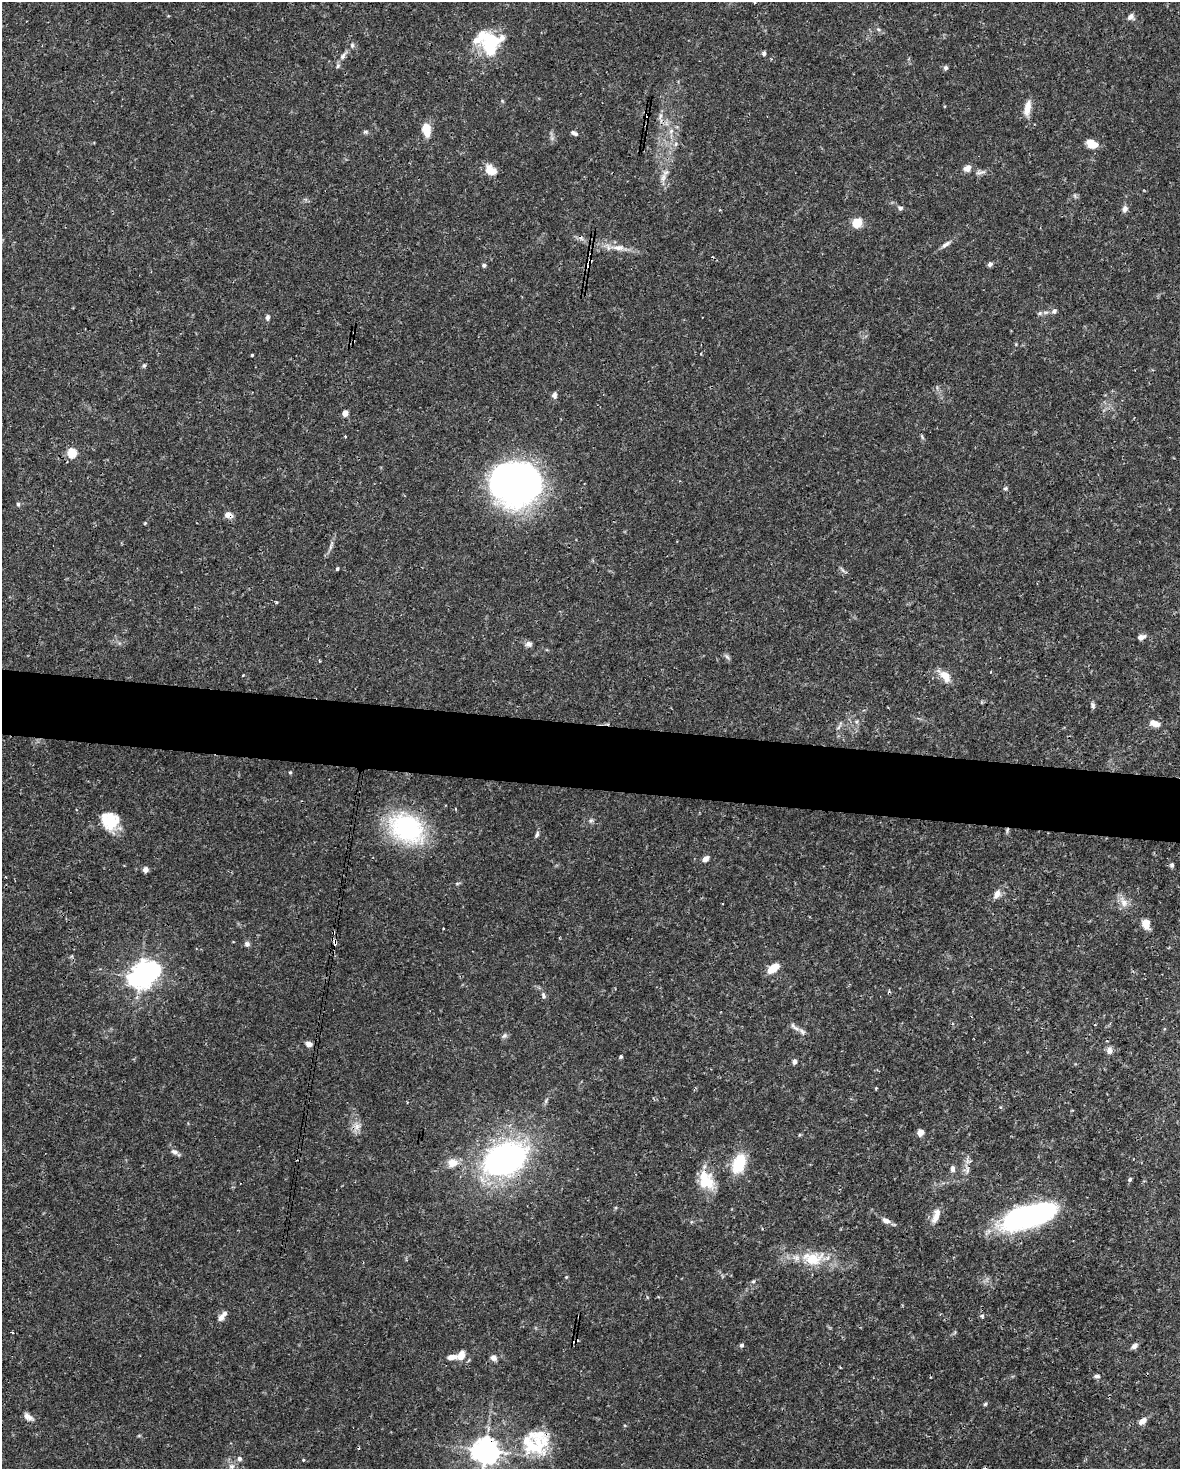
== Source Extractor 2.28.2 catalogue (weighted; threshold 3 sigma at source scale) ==
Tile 6 of 4 x 3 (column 2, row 2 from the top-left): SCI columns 1182-2359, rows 1694-3160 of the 4716 x 4739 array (HDU 1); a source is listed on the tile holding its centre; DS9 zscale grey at full resolution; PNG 1182 x 1471 px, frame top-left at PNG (2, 2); no overlay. Shown black and unused: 5% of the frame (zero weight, under 3 of 4 exposures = <1% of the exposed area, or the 3 px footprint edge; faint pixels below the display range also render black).
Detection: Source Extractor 2.28.2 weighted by HDU 2 'WHT'; one run over the whole footprint, this tile lists its part. Background 0.0444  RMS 0.0019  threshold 0.00835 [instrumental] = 3 sigma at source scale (4.5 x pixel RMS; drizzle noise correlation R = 1.50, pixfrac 1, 0.05/0.05 arcsec/px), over >= 5 px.
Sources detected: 132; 2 inside a brighter object's white glare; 9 cosmic-ray / hot-pixel residue — not listed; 6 inside a brighter listed object's ellipse — not listed separately; the other 115 listed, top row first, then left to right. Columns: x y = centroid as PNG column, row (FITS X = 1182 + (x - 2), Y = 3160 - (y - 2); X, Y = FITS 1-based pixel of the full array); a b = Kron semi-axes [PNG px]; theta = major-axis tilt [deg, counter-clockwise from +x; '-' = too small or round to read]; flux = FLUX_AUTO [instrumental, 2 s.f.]
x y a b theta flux
754 2 3 2 - 0.24
1131 17 9 8 - 0.78
878 29 6 4 -19 0.28
490 43 35 16 29 7.5
352 45 6 5 - 0.37
764 53 5 5 - 0.43
343 56 11 5 57 0.71
338 66 7 5 69 0.39
946 68 6 6 - 0.42
1027 108 18 7 77 2.1
660 116 8 5 70 0.6
647 117 4 4 - 1.8
426 130 14 8 -85 3.2
671 131 7 6 - 0.67
366 132 6 5 - 0.33
574 133 9 5 -25 0.53
675 144 6 4 70 0.36
1092 144 12 8 -25 2.5
967 168 8 7 - 1.3
491 170 15 10 -36 2.4
980 172 17 4 12 0.72
663 178 15 6 75 1.2
900 208 7 6 - 0.43
1125 209 8 7 - 0.77
720 210 3 3 - 0.18
857 223 9 8 - 3.2
946 244 14 5 37 0.79
618 247 21 8 -3 2.1
590 260 5 3 - 1
990 264 6 5 - 0.52
484 265 6 4 -8 0.36
1054 311 7 6 - 0.55
1040 313 7 4 32 0.36
267 317 8 5 85 0.48
252 355 3 3 - 0.41
144 365 6 5 - 0.29
554 395 8 6 61 0.6
345 413 5 4 - 1.8
345 436 3 2 - 0.18
922 437 8 3 -59 0.27
72 452 6 5 - 9.6
524 482 40 36 -7 86
1005 488 6 5 - 0.33
18 504 5 4 - 0.31
228 515 10 7 -13 1.1
145 523 5 4 - 0.18
330 547 9 4 71 0.5
337 569 4 3 - 0.55
843 570 9 3 -45 0.36
276 602 4 4 - 0.18
1141 637 8 6 18 0.9
528 644 8 7 - 0.73
727 657 9 4 -54 0.44
945 676 15 9 -53 2.3
1093 705 8 6 -79 0.46
1155 723 13 7 -16 1.4
839 727 7 4 70 0.39
290 772 4 4 - 0.22
110 821 21 19 -40 5.2
591 821 7 4 1 0.35
407 828 33 25 -31 27
1007 830 7 4 75 0.35
537 834 8 5 68 0.44
705 859 7 5 42 1.1
1172 865 6 5 - 0.39
145 869 5 5 - 1
457 883 6 4 1 0.25
997 894 10 7 54 1.3
1123 902 16 8 -71 1.5
1146 923 8 6 -81 2.8
335 943 6 4 -82 0.79
247 944 7 7 - 0.55
773 968 12 6 39 3.4
140 977 13 9 36 130
543 995 9 6 -65 0.5
794 1027 19 5 -41 1
504 1036 8 6 37 0.45
309 1044 8 6 -16 0.85
1109 1050 10 7 -80 0.88
621 1056 4 4 - 0.29
794 1062 6 5 - 0.57
876 1088 3 3 - 0.22
357 1126 11 9 34 1.3
920 1132 5 4 - 2.9
174 1152 10 7 -22 0.75
505 1160 35 25 28 62
452 1163 14 11 12 2
739 1164 18 12 69 7.3
953 1169 9 6 -83 0.6
967 1170 11 4 81 0.69
1130 1179 5 4 - 0.37
706 1180 25 17 -61 4.9
936 1216 20 8 71 1.7
1027 1216 48 18 15 48
886 1221 10 7 -28 0.98
813 1259 28 19 6 6.3
753 1281 5 4 - 0.28
982 1316 6 5 - 0.38
221 1317 10 6 52 0.98
12 1332 3 2 - 0.41
575 1341 9 4 23 0.65
742 1345 5 5 - 0.38
1134 1346 8 6 39 0.71
461 1355 11 8 68 1.7
452 1357 13 7 5 1.3
493 1358 7 6 - 0.89
1097 1376 8 4 -1 0.46
985 1404 6 4 44 0.28
28 1417 12 6 -34 1.1
1143 1421 10 6 36 1.3
534 1447 36 22 -15 9.2
485 1450 9 9 - 180
239 1459 7 6 - 0.52
303 1460 3 3 - 0.19
231 1466 8 6 31 0.62
Overlapping masked pixels (flux is a lower limit): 8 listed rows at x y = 647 117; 590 260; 228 515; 1007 830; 335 943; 505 1160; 575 1341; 485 1450
Isophote crosses this tile's border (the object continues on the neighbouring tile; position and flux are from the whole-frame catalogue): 2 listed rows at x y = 754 2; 485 1450